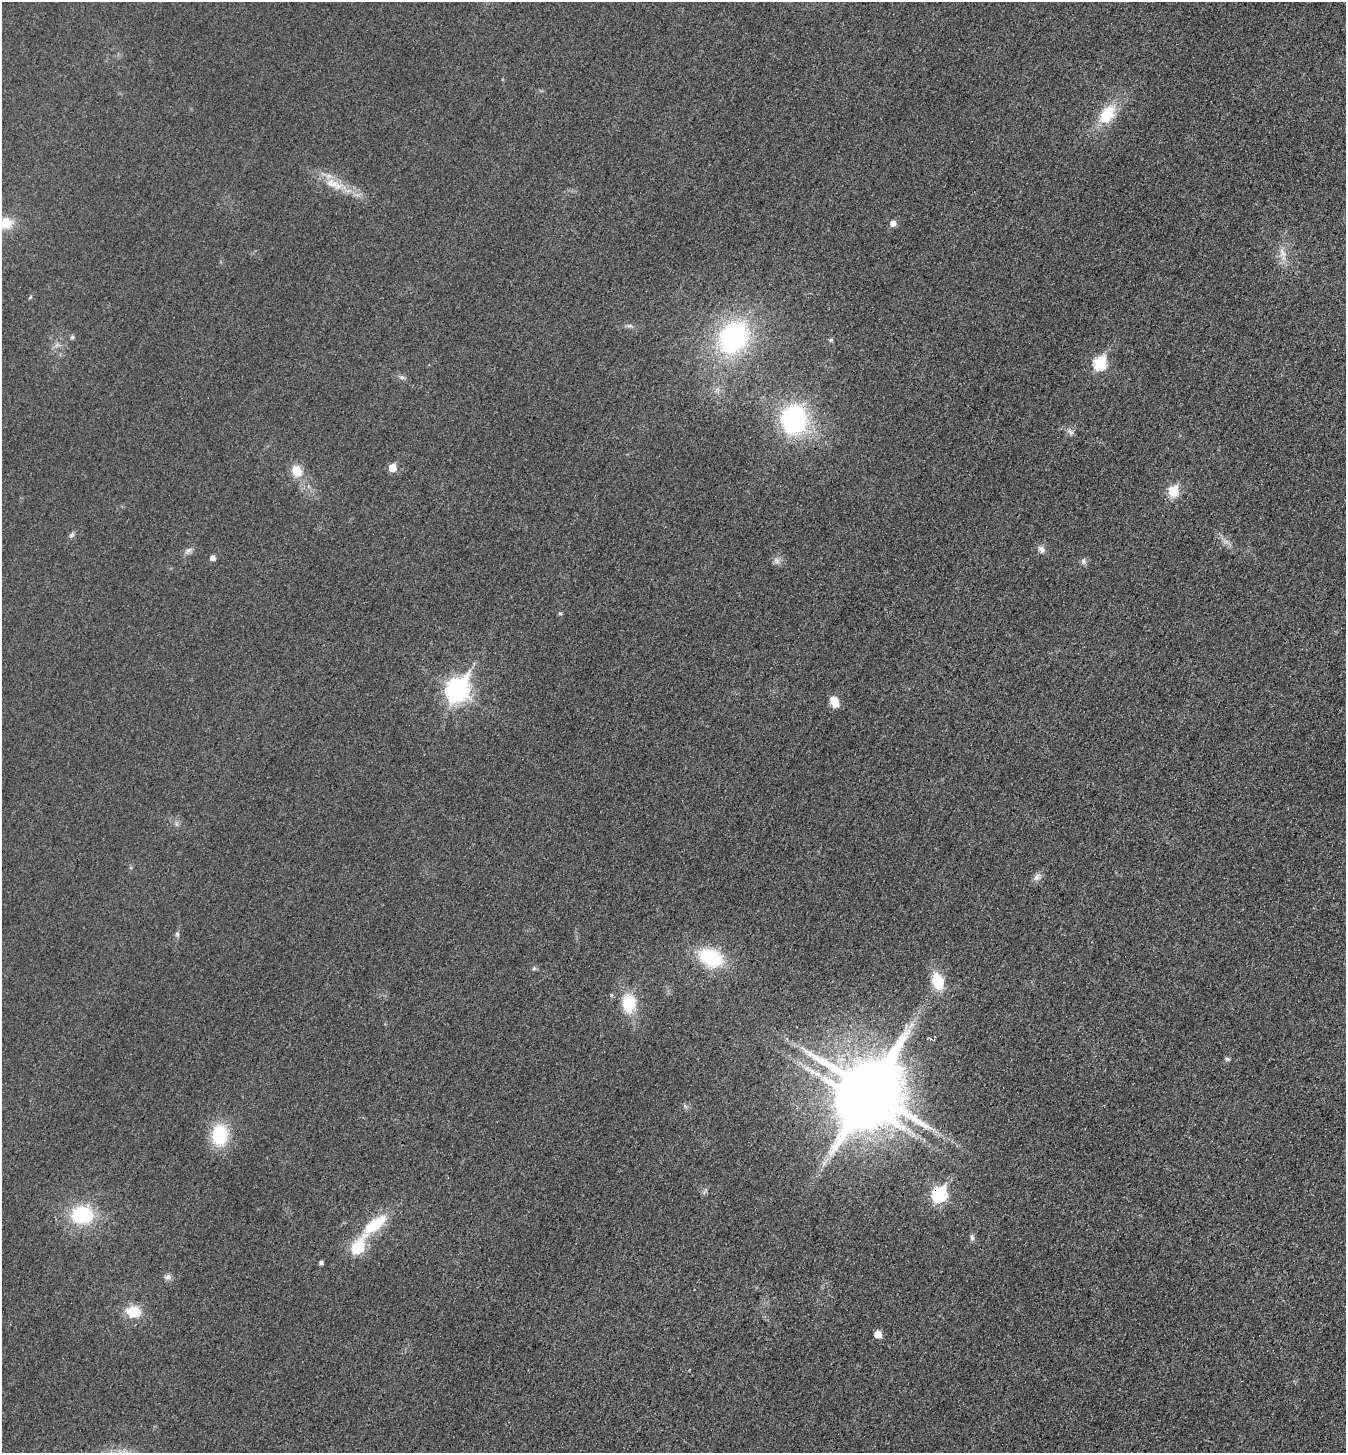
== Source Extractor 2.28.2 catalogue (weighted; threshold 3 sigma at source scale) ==
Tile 6 of 4 x 4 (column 2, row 2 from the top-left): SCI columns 1512-2855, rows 2922-4372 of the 5850 x 5845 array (HDU 1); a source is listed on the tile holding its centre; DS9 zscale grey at full resolution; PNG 1348 x 1455 px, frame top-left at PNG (2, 2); no overlay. Shown black and unused: <1% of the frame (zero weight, under 3 of 4 exposures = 2% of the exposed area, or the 3 px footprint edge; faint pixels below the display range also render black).
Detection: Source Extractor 2.28.2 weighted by HDU 2 'WHT'; one run over the whole footprint, this tile lists its part. Background 0.0192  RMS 0.0054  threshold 0.0243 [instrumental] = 3 sigma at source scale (4.5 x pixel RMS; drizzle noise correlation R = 1.50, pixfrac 1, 0.05/0.05 arcsec/px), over >= 5 px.
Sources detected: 47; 1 inside a brighter object's white glare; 1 long thin detection or spike segment (spike, bleed or trail) — not listed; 2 inside a brighter listed object's ellipse — not listed separately; the other 43 listed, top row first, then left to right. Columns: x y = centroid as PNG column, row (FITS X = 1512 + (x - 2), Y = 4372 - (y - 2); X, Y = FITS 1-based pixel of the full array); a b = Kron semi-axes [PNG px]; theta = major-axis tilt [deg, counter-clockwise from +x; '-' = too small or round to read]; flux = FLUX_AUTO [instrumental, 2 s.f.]
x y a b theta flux
1107 114 22 13 55 18
338 186 13 10 2 5.5
6 223 16 14 8 10
893 223 6 5 - 3.6
1282 253 15 6 -62 3.4
630 326 8 4 0 1.2
72 337 5 5 - 1.2
733 337 31 24 58 87
831 340 5 5 - 0.81
1100 363 7 6 - 52
402 377 6 6 - 1.2
794 419 26 22 83 76
1070 432 11 5 -43 1.7
392 468 5 5 - 9.9
297 471 13 11 -58 8.6
1173 491 6 6 - 27
71 535 8 5 36 1.2
1042 549 11 7 -48 2.3
188 550 9 6 27 1.8
213 558 5 5 - 2.5
777 561 10 6 -50 2
1083 562 8 7 - 1.6
560 613 5 4 - 0.8
457 690 10 8 57 310
834 701 13 8 -65 6.4
1036 877 11 7 57 2.5
177 934 6 5 - 0.93
711 957 24 15 -23 32
534 968 6 4 47 0.8
937 981 16 10 -73 17
628 1004 18 13 90 18
1227 1059 6 5 - 0.91
870 1090 19 17 -41 4300
219 1135 21 16 89 27
824 1164 8 5 46 1.7
939 1194 8 7 - 77
82 1215 23 18 1 31
375 1225 39 15 37 19
972 1237 9 6 -70 1.4
321 1263 4 4 - 1.4
168 1277 9 6 15 1.8
133 1312 14 11 -5 14
878 1334 5 5 - 8
Overlapping masked pixels (flux is a lower limit): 1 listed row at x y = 939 1194
Isophote crosses this tile's border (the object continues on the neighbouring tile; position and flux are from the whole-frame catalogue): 1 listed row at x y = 6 223